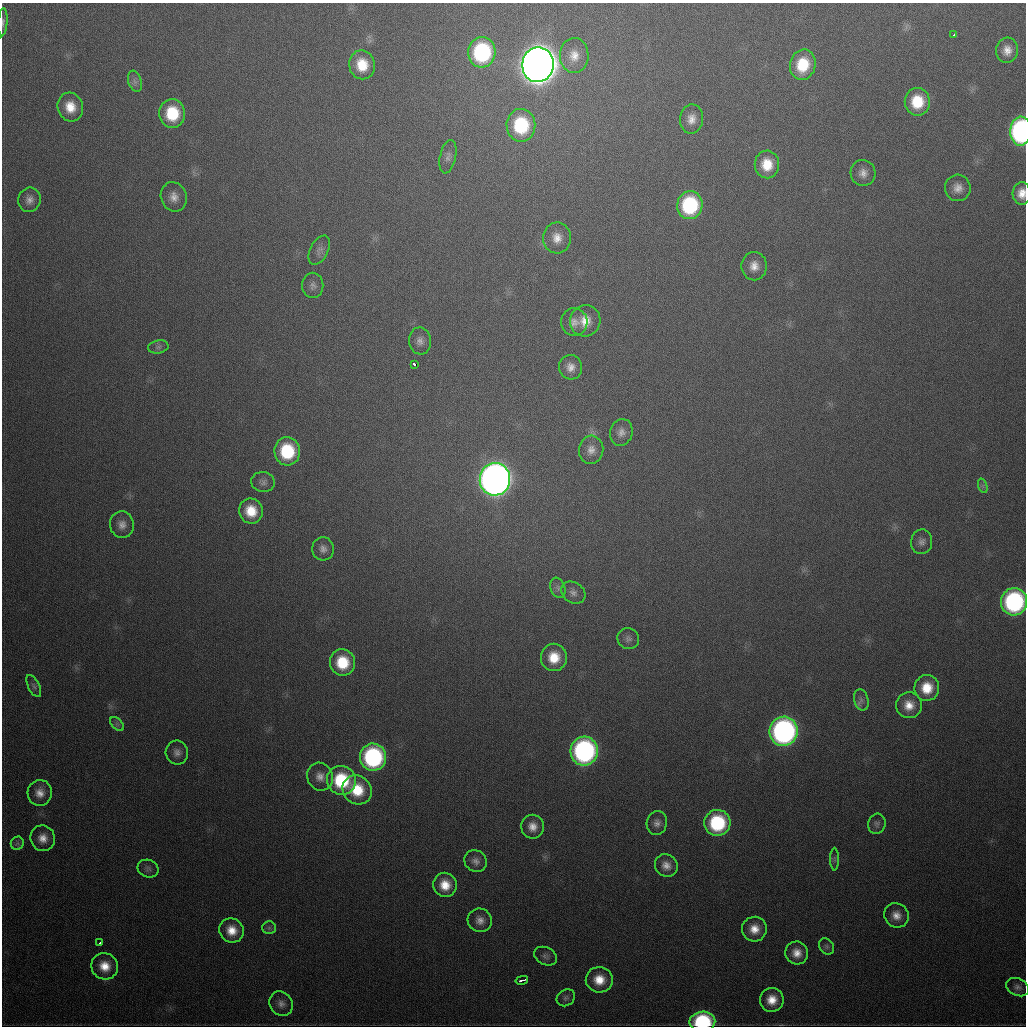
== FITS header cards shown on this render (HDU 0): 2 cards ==
NAXIS1  =                 1024
NAXIS2  =                 1024

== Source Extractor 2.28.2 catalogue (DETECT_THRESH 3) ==
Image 1024 x 1024 px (HDU 0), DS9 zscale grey, 1 PNG px = 1 image px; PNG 1028 x 1028 px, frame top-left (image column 1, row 1024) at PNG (2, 3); each listed source drawn as its Kron ellipse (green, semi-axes under 4 px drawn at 4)
Background 480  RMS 17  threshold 50.5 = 3 sigma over >= 5 px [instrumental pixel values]
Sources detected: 90; all 90 listed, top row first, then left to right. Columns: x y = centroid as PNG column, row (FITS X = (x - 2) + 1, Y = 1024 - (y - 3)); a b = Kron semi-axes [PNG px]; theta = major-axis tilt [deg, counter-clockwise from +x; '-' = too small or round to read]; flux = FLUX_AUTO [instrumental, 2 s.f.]
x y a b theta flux
3 22 14 4 86 3.8e+03
953 35 4 2 - 2.5e+03
1007 50 12 11 - 1.2e+04
482 52 15 13 85 1.4e+05
574 55 17 14 -88 1.7e+04
362 65 14 13 - 3.0e+04
538 65 17 16 - 3.0e+06
803 65 15 12 77 4.2e+04
135 81 11 6 -72 4.8e+03
917 102 14 12 -89 3.9e+04
70 107 14 12 -74 2.3e+04
172 113 14 13 - 5.2e+04
691 119 14 11 82 1.2e+04
521 125 16 14 -88 8.2e+04
1021 131 14 10 88 2.9e+05
448 157 17 8 78 6.5e+03
767 164 14 12 -88 2.7e+04
863 173 13 12 - 1.0e+04
958 188 13 12 - 1.2e+04
1022 193 11 9 87 1.3e+04
174 197 15 12 -70 1.2e+04
29 200 12 11 - 8.5e+03
690 205 14 12 81 1.1e+05
557 238 15 14 - 1.5e+04
319 250 16 9 62 6.8e+03
754 266 14 12 90 1.4e+04
313 285 12 10 -90 6.8e+03
585 321 15 15 - 2.0e+04
574 322 13 13 - 1.1e+04
420 341 13 11 -83 8.2e+03
158 347 10 6 10 3.9e+03
415 364 3 3 - 9.6e+03
571 367 12 11 - 1.1e+04
621 432 13 11 74 8.6e+03
591 450 14 12 83 1.1e+04
287 451 14 13 - 6.9e+04
495 479 16 15 - 1.3e+06
263 482 12 10 -8 5.7e+03
983 486 7 4 -72 2.6e+03
251 511 12 12 - 2.7e+04
122 525 13 12 - 1.0e+04
922 542 12 10 86 7.1e+03
323 549 12 11 - 7.3e+03
558 588 10 7 -71 4.8e+03
573 593 13 10 -35 7.1e+03
1014 602 14 13 - 2.1e+05
628 639 11 10 - 5.7e+03
554 657 14 13 - 2.8e+04
342 662 13 12 - 4.3e+04
34 686 12 5 -64 3.7e+03
927 688 13 12 - 2.8e+04
861 700 11 7 -76 5.2e+03
909 705 13 13 - 1.7e+04
117 724 8 5 -45 3.2e+03
784 731 14 14 - 4.0e+05
584 751 14 13 - 3.0e+05
177 752 12 11 - 7.7e+03
373 757 13 13 - 1.8e+05
320 777 14 12 -63 1.1e+04
341 780 15 14 - 7.5e+04
357 790 15 14 - 3.9e+04
40 793 13 12 - 1.3e+04
657 823 12 10 78 7.2e+03
717 823 13 13 - 9.7e+04
877 824 10 8 74 4.3e+03
533 827 12 11 - 1.2e+04
43 838 13 12 - 1.3e+04
17 843 7 6 - 3.3e+03
835 859 11 4 -90 2.9e+03
476 861 12 10 -37 7.1e+03
666 865 12 10 -43 1.0e+04
148 869 11 8 -21 4.9e+03
445 885 12 11 - 2.2e+04
896 915 13 11 -43 1.2e+04
480 920 12 11 - 9.8e+03
269 928 7 6 - 3.2e+03
754 929 12 12 - 1.7e+04
232 930 12 12 - 1.9e+04
100 943 4 3 - 5.8e+03
827 946 9 7 -54 3.1e+03
797 953 11 11 - 1.4e+04
546 956 12 8 -27 5.1e+03
105 966 13 13 - 2.1e+04
522 980 6 3 14 4.2e+03
599 980 13 12 - 2.3e+04
1017 987 12 8 -24 5.5e+03
566 998 10 8 32 3.7e+03
772 1000 12 12 - 1.9e+04
281 1004 13 11 -53 7.9e+03
702 1022 13 10 2 1.1e+05
At the frame edge (FLAGS 8, measured only in part): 5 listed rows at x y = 3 22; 1021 131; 1022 193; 1014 602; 702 1022